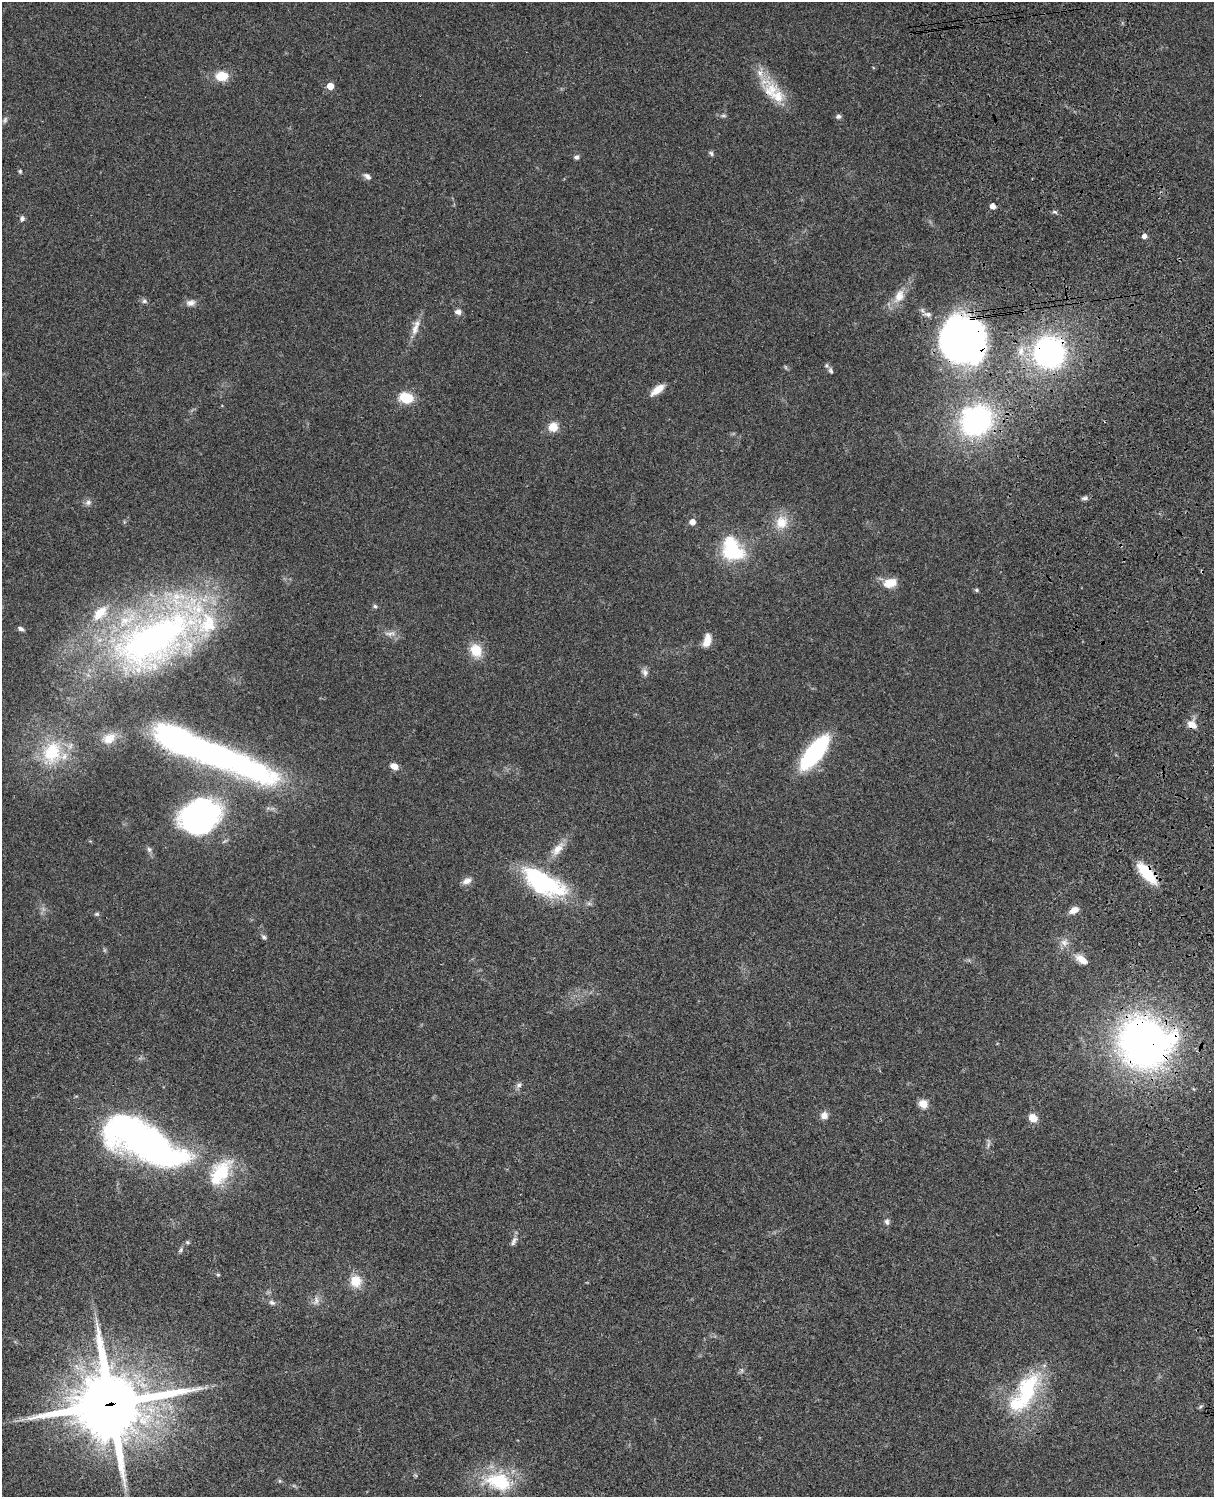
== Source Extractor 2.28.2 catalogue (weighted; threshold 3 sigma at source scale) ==
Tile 6 of 4 x 3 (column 2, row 2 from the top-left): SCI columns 1333-2544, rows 1773-3267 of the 5086 x 4926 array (HDU 1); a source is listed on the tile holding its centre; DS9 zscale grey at full resolution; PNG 1216 x 1499 px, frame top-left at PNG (2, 2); no overlay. Shown black and unused: <1% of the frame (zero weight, under 3 of 4 exposures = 6% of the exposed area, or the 3 px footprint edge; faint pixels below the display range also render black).
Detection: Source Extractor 2.28.2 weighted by HDU 2 'WHT'; one run over the whole footprint, this tile lists its part. Background 0.0778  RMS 0.0058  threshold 0.026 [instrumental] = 3 sigma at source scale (4.5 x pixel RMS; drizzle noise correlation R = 1.50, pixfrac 1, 0.05/0.05 arcsec/px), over >= 5 px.
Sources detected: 89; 1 too faint to see at this stretch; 3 inside a brighter object's white glare — not listed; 7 inside a brighter listed object's ellipse — not listed separately; the other 78 listed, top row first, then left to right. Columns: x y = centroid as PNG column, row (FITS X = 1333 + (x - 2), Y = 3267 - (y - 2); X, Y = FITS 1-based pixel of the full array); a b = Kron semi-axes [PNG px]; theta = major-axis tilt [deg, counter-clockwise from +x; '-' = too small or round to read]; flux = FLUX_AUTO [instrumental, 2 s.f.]
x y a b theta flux
222 76 15 11 5 10
330 86 5 5 - 7.7
770 90 25 22 45 16
723 116 8 4 -8 1.1
838 116 6 5 - 1.6
711 153 8 5 -48 1.2
576 157 6 6 - 1.4
20 171 5 4 - 0.77
367 176 10 6 -39 2.3
993 206 5 4 - 4
1055 212 7 4 -1 0.95
22 219 8 6 79 1.6
1144 236 5 5 - 2.9
899 296 20 12 64 8.4
144 301 7 7 - 1.4
191 303 12 8 10 3.2
458 312 8 7 - 2.4
927 314 12 7 -9 3.1
415 329 19 8 71 5.6
963 340 43 41 -73 250
1021 351 12 8 74 4.8
1049 352 25 23 -52 150
831 370 10 7 -68 1.7
657 390 18 7 38 6.6
406 398 13 9 -14 16
976 421 23 21 42 130
553 427 9 9 - 8.4
1085 498 9 5 0 1.6
88 502 9 8 - 2.1
692 522 5 5 - 4.3
781 522 20 18 59 11
731 552 21 11 -12 34
890 583 13 9 13 10
976 590 6 5 - 0.86
375 606 6 5 - 1.1
21 629 8 4 -25 1.6
390 633 18 6 7 3.4
154 639 129 57 34 270
707 641 15 8 76 6.4
476 650 18 15 -58 11
645 672 11 8 -52 2.4
1192 725 13 9 -36 5
109 738 20 14 26 8.5
199 750 157 24 -20 250
52 752 37 28 72 35
814 753 39 14 52 67
394 766 9 6 -21 4.2
200 816 40 32 31 140
149 849 8 7 - 1.6
558 849 24 10 48 7.5
1147 873 27 11 -49 20
467 881 12 7 19 3.3
543 882 56 25 -26 62
1074 910 12 7 27 4.5
97 914 6 5 - 1
264 937 8 5 -39 1.3
1064 943 11 10 - 3.9
1082 960 17 8 -36 6.5
1144 1042 41 37 -10 340
519 1085 9 6 44 1.8
923 1104 10 9 - 5.7
824 1115 10 10 - 3.4
1033 1118 11 9 -37 5.4
143 1141 85 30 -28 290
220 1172 39 20 55 27
887 1221 9 7 -79 1.7
514 1241 12 7 58 2.3
187 1242 6 5 - 0.89
181 1250 8 5 53 1.1
218 1275 5 4 - 0.7
356 1281 16 15 - 9.3
316 1300 15 7 78 3.1
272 1302 9 6 -21 1.8
1027 1390 52 25 68 49
110 1404 25 23 7 4700
1200 1406 7 3 19 0.83
280 1481 6 5 - 0.81
499 1482 38 23 -14 34
Overlapping masked pixels (flux is a lower limit): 9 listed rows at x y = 770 90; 963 340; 1049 352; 1192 725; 199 750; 1147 873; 543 882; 1144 1042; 110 1404